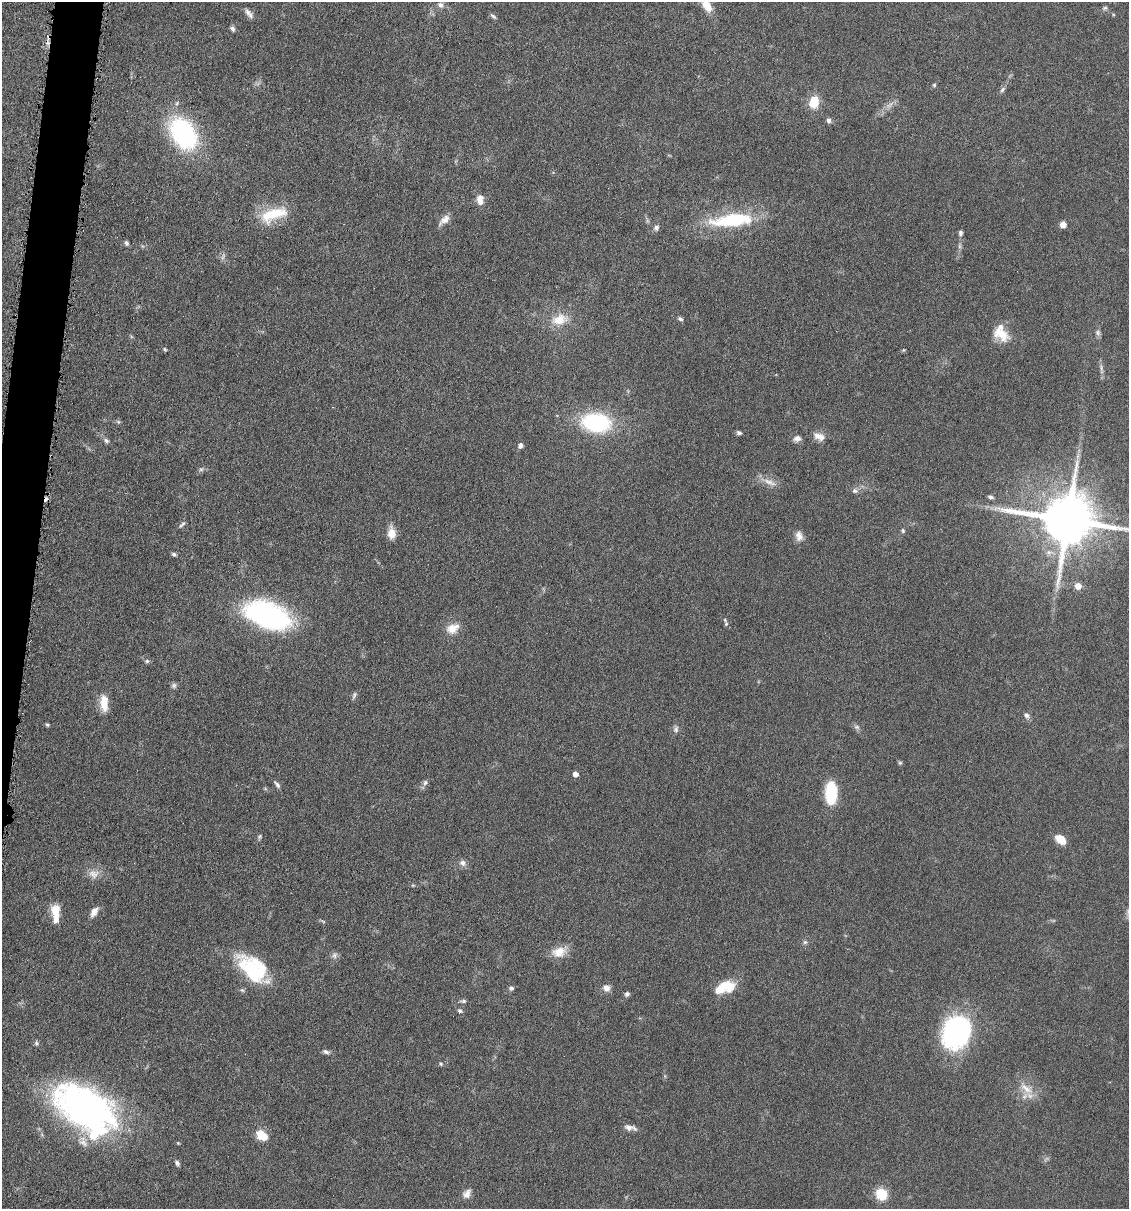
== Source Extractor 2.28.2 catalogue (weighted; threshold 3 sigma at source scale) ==
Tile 11 of 4 x 4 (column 3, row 3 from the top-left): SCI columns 2368-3494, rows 1212-2418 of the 4852 x 4836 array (HDU 1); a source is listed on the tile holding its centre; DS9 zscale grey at full resolution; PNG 1131 x 1211 px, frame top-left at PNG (2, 2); no overlay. Shown black and unused: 2% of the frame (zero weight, under 4 of 8 exposures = <1% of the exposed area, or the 3 px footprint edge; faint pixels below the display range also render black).
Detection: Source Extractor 2.28.2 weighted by HDU 2 'WHT'; one run over the whole footprint, this tile lists its part. Background 0.0485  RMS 0.004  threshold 0.0163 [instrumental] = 3 sigma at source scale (4.09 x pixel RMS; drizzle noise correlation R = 1.36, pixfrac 0.8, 0.05/0.05 arcsec/px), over >= 5 px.
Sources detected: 98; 1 too faint to see at this stretch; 1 inside a brighter object's white glare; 2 cosmic-ray / hot-pixel residue — not listed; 5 inside a brighter listed object's ellipse — not listed separately; the other 89 listed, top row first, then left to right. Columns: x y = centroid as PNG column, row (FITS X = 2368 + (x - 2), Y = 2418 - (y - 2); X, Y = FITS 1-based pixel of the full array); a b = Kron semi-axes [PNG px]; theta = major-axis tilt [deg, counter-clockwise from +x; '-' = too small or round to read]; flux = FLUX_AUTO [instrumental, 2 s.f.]
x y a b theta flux
440 5 9 7 -54 1.3
707 6 15 9 -56 4.6
1105 8 8 5 26 0.72
249 13 15 6 -50 1.7
493 16 10 4 -41 0.76
232 28 7 5 -56 0.99
934 85 5 5 - 0.5
1002 89 9 5 50 0.94
814 102 13 10 77 7.2
889 105 15 4 36 1.8
829 120 6 6 - 1.1
183 133 32 21 -56 53
480 200 13 8 -89 2.8
273 214 38 15 19 13
444 220 17 8 42 2.6
732 220 57 16 6 27
1063 224 5 5 - 3.2
656 228 8 6 56 1.2
960 233 7 6 - 0.92
126 243 6 5 - 0.81
680 319 8 5 -43 0.74
559 320 20 14 18 7
1098 333 8 6 -62 1
1001 334 23 14 -36 7.1
165 349 6 4 -68 0.48
903 350 5 3 - 0.39
118 421 6 4 -20 0.53
596 422 28 18 -6 38
739 433 6 5 - 0.86
819 437 16 9 -24 3.2
797 438 9 7 15 1.8
106 441 7 5 -50 0.95
521 445 7 5 68 1.2
1078 456 7 4 71 1
201 469 7 4 1 0.72
769 482 23 7 -21 3.2
855 491 8 6 -24 1.1
990 497 8 5 -17 0.87
1067 520 15 14 - 2500
182 524 10 4 38 0.84
903 531 6 4 -62 0.6
391 533 13 8 -88 4.5
799 536 14 9 -78 2.6
174 554 6 5 - 0.78
1078 586 5 5 - 4.4
267 615 36 19 -21 86
726 624 7 5 -83 0.75
453 628 19 12 23 4.6
147 661 6 5 - 0.74
174 685 7 6 - 0.95
354 695 10 4 71 0.85
104 703 19 9 -85 6.2
1027 715 8 6 -57 1.3
47 725 5 4 - 0.56
857 727 9 6 -26 0.99
676 729 9 7 74 1.2
900 763 6 5 - 0.5
575 774 5 4 - 2.5
425 782 8 6 85 1
277 785 10 5 -51 1
831 793 23 12 89 16
259 836 6 5 - 0.61
1061 839 12 7 -38 5.7
463 863 10 8 -33 1.6
93 874 15 11 -4 3.3
55 911 16 12 90 4.7
94 912 14 7 60 2.5
323 921 6 4 -19 0.5
805 942 6 5 - 0.73
559 952 18 13 17 5.5
334 955 8 6 90 1.2
254 972 50 19 -45 24
725 985 21 13 -7 9.4
511 988 7 6 - 0.89
607 988 9 9 - 2.1
627 994 6 6 - 0.89
463 1001 8 5 2 0.82
460 1011 7 5 -25 0.78
956 1032 36 28 62 57
36 1043 7 5 90 0.67
326 1052 10 5 -19 1.1
441 1064 5 5 - 0.53
1026 1088 23 10 -37 5.1
86 1108 69 38 -28 130
629 1127 12 8 -11 2
262 1136 14 10 -31 5.7
177 1163 8 5 -61 0.95
467 1194 12 9 56 2.3
881 1194 12 10 -51 9.1
Isophote crosses this tile's border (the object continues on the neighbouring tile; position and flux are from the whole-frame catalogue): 2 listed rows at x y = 707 6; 1067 520